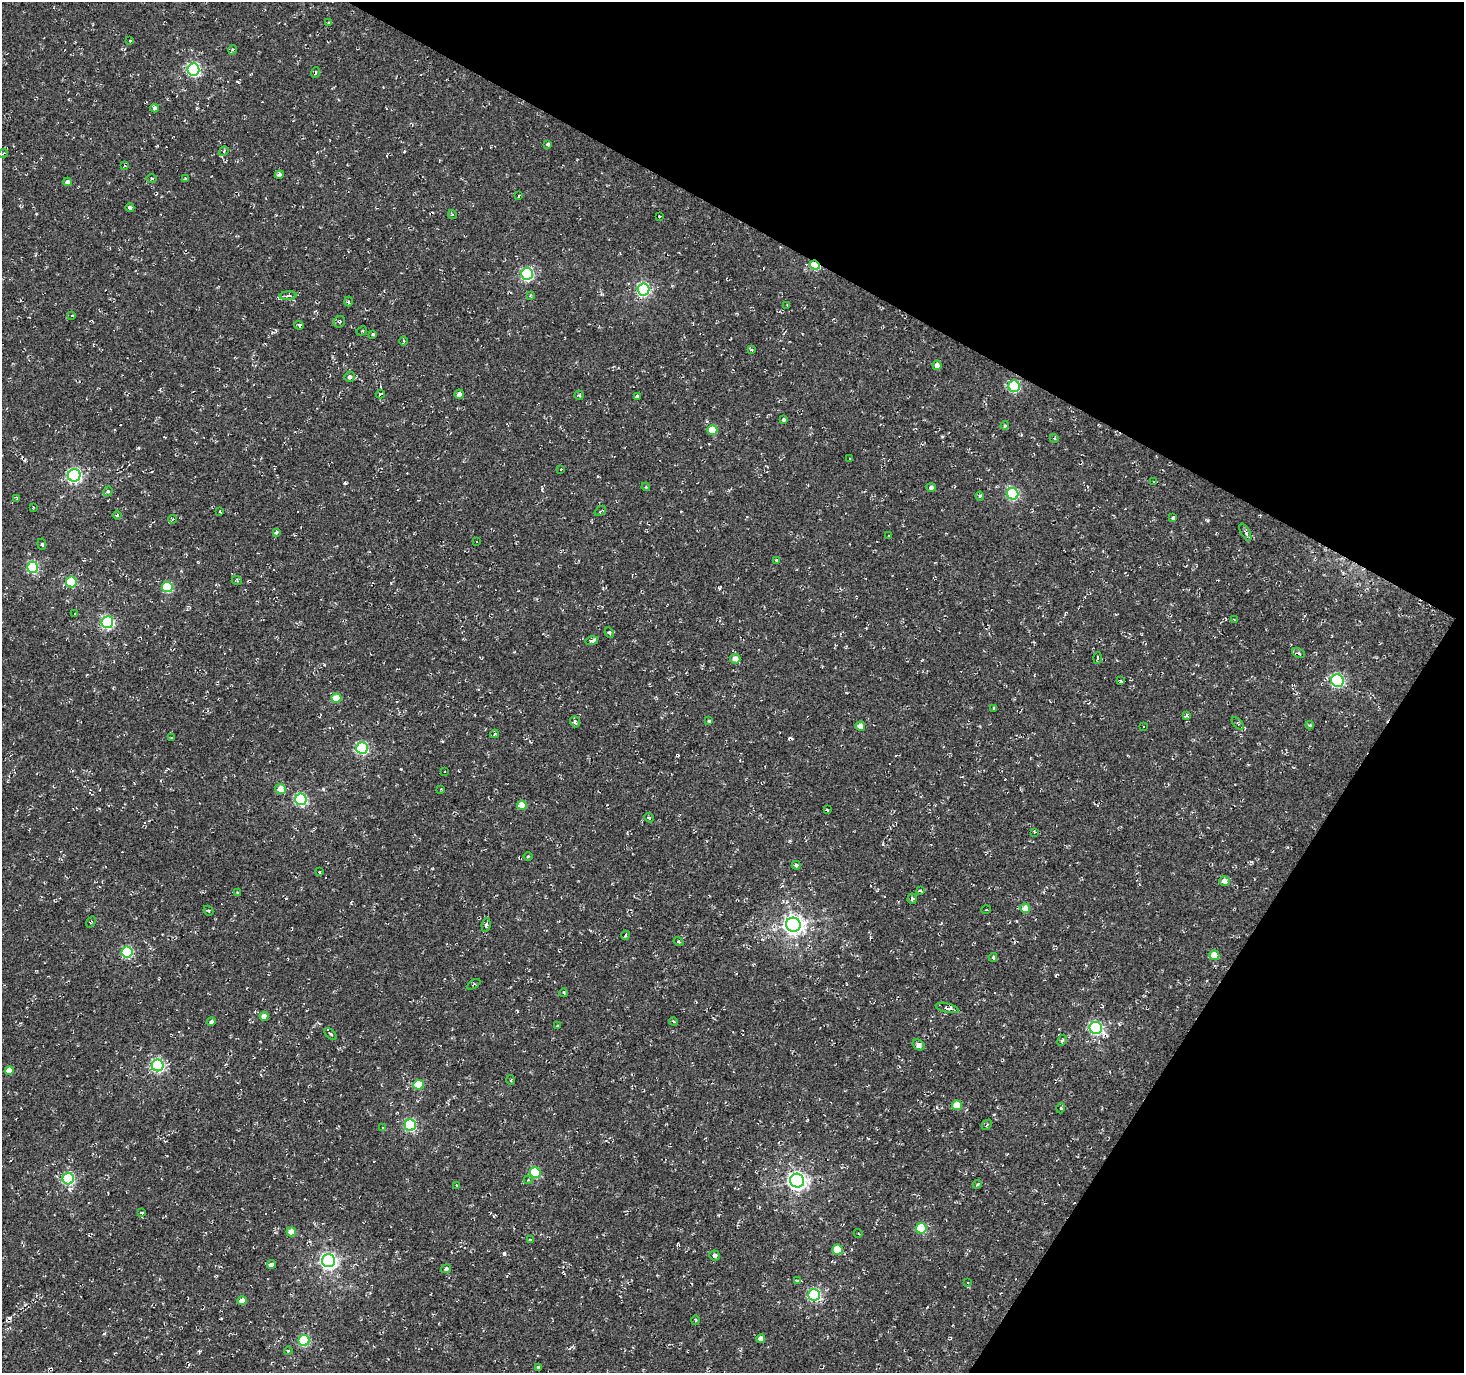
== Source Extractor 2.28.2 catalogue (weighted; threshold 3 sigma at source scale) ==
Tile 8 of 4 x 4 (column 4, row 2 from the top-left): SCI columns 4387-5848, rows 2931-4301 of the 5853 x 5930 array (HDU 1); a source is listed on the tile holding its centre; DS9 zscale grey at full resolution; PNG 1466 x 1375 px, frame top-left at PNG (2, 2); each listed source drawn as its Kron ellipse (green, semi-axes under 4 px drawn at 4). Shown black and unused: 27% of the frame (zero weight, under 2 of 3 exposures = <1% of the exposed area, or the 3 px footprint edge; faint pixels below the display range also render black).
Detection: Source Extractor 2.28.2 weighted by HDU 2 'WHT'; one run over the whole footprint, this tile lists its part. Background -0.00138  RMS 0.0027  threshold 0.012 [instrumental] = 3 sigma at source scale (4.5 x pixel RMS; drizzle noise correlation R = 1.50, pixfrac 1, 0.0396/0.0396 arcsec/px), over >= 5 px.
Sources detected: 217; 55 cosmic-ray / hot-pixel residue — neither listed nor drawn; the other 162 listed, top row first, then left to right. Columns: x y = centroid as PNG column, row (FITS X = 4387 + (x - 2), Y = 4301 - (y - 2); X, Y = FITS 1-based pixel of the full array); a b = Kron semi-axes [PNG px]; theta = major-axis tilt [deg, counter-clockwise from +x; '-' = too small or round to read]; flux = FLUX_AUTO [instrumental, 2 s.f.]
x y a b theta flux
329 23 3 3 - 0.28
130 41 4 3 - 0.36
232 50 5 3 - 0.33
193 69 6 6 - 44
316 73 5 2 - 0.25
155 108 4 4 - 1
548 144 4 4 - 0.5
224 151 5 4 - 0.44
3 153 5 3 - 0.25
125 165 4 3 - 0.34
279 174 4 4 - 0.95
185 178 3 3 - 0.3
152 179 5 3 - 0.38
68 182 4 4 - 1.6
518 196 4 2 - 0.17
130 208 4 3 - 0.63
452 214 4 4 - 0.51
659 216 3 2 - 0.23
815 265 5 4 - 18
527 274 6 6 - 34
643 289 6 6 - 44
288 296 8 3 5 0.59
530 296 4 4 - 0.27
348 302 5 2 - 0.38
787 305 3 2 - 0.19
72 316 3 3 - 1.3
339 322 6 5 - 0.41
299 325 5 4 - 0.65
362 331 5 4 - 0.3
373 334 3 3 - 0.34
404 341 5 3 - 0.26
752 349 4 4 - 0.45
937 365 5 4 - 1.6
350 377 5 5 - 0.75
1014 386 6 5 - 25
380 394 4 3 - 0.52
459 394 4 4 - 1.1
579 395 5 4 - 0.36
637 396 4 3 - 1.2
784 420 4 3 - 0.57
1005 426 4 3 - 0.34
712 430 5 4 - 6.9
1054 438 4 3 - 0.27
850 459 3 3 - 0.72
561 469 3 3 - 0.14
74 475 6 6 - 57
1153 481 2 2 - 0.23
646 487 4 3 - 0.22
931 487 5 4 - 0.95
108 491 5 4 - 0.5
1013 494 6 5 - 28
980 496 4 4 - 0.48
17 498 4 3 - 0.26
33 507 3 2 - 0.18
600 511 6 3 37 0.36
220 512 3 2 - 0.2
117 515 4 3 - 0.26
1173 518 3 3 - 0.38
173 519 4 4 - 0.28
276 532 4 3 - 0.54
1245 532 9 4 -61 0.68
888 536 2 2 - 0.21
476 542 3 3 - 1.4
42 544 6 3 -85 0.39
776 560 4 3 - 0.25
32 567 5 5 - 26
237 581 5 3 - 0.31
71 582 5 5 - 14
167 587 5 5 - 17
75 614 3 2 - 0.33
1234 620 4 2 - 0.3
107 622 6 6 - 39
609 633 5 4 - 0.49
592 641 6 4 15 1.3
1298 653 7 4 -26 0.63
1097 658 6 4 87 0.34
735 659 5 5 - 2.1
1120 681 3 3 - 0.29
1337 681 6 6 - 44
336 698 5 4 - 6.3
994 708 3 3 - 0.45
1187 715 4 3 - 0.48
709 721 4 4 - 0.32
575 722 5 5 - 0.56
1238 723 8 3 -45 0.34
1310 725 4 4 - 0.28
860 726 5 4 - 2.7
1143 726 2 2 - 0.22
494 734 4 4 - 0.35
171 738 3 2 - 0.42
362 748 6 5 - 35
445 772 3 3 - 0.47
280 789 5 5 - 3.3
441 789 2 2 - 0.17
301 799 6 5 - 37
522 805 5 4 - 5.5
827 810 4 3 - 0.33
649 818 5 3 - 0.44
1034 832 3 3 - 0.48
528 857 4 3 - 0.25
796 865 4 3 - 0.53
320 872 3 2 - 0.19
1224 881 5 5 - 1.6
920 891 3 3 - 0.73
238 893 4 4 - 0.37
912 899 5 4 - 0.47
1025 908 5 4 - 3.4
986 910 5 3 - 0.23
208 911 5 3 - 0.31
91 922 6 3 53 0.25
486 925 7 4 83 0.62
793 925 7 7 - 160
626 935 5 3 - 0.28
678 942 5 4 - 0.37
127 952 5 5 - 26
1214 955 5 4 - 5.3
993 957 4 3 - 0.57
474 984 7 3 31 0.33
564 993 4 3 - 0.31
947 1008 11 4 -13 1.1
264 1016 4 4 - 1.9
673 1021 4 3 - 0.28
211 1022 4 4 - 0.82
558 1026 3 3 - 0.47
1096 1028 6 6 - 45
330 1034 7 2 -41 0.35
1062 1040 6 4 63 0.46
918 1045 6 5 - 1.1
158 1065 6 6 - 46
9 1071 4 4 - 3.8
511 1080 5 3 - 0.31
419 1085 5 5 - 8.6
957 1105 5 5 - 5.5
1061 1108 5 3 - 0.28
410 1125 6 5 - 30
987 1125 6 2 45 0.24
383 1127 3 2 - 0.2
535 1173 5 5 - 20
68 1179 6 5 - 32
528 1180 4 4 - 0.26
797 1181 7 6 - 120
977 1184 4 4 - 0.33
456 1185 3 3 - 0.26
141 1213 4 2 - 0.28
921 1228 5 5 - 12
291 1232 5 4 - 3.5
858 1233 4 3 - 0.23
530 1240 4 3 - 0.23
837 1250 5 5 - 7.4
715 1255 5 5 - 0.82
329 1261 6 6 - 86
271 1264 4 4 - 1.2
446 1269 5 4 - 0.62
797 1281 4 3 - 0.36
968 1283 3 2 - 0.44
814 1295 6 6 - 39
242 1301 4 4 - 2.3
696 1320 5 3 - 0.26
761 1339 4 4 - 1.8
304 1340 5 5 - 23
288 1351 4 3 - 0.36
538 1367 4 3 - 0.46
Overlapping masked pixels (flux is a lower limit): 2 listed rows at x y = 815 265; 947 1008
Unlisted compact peaks at least as high as the median listed source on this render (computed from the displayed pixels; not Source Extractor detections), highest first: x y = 345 483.